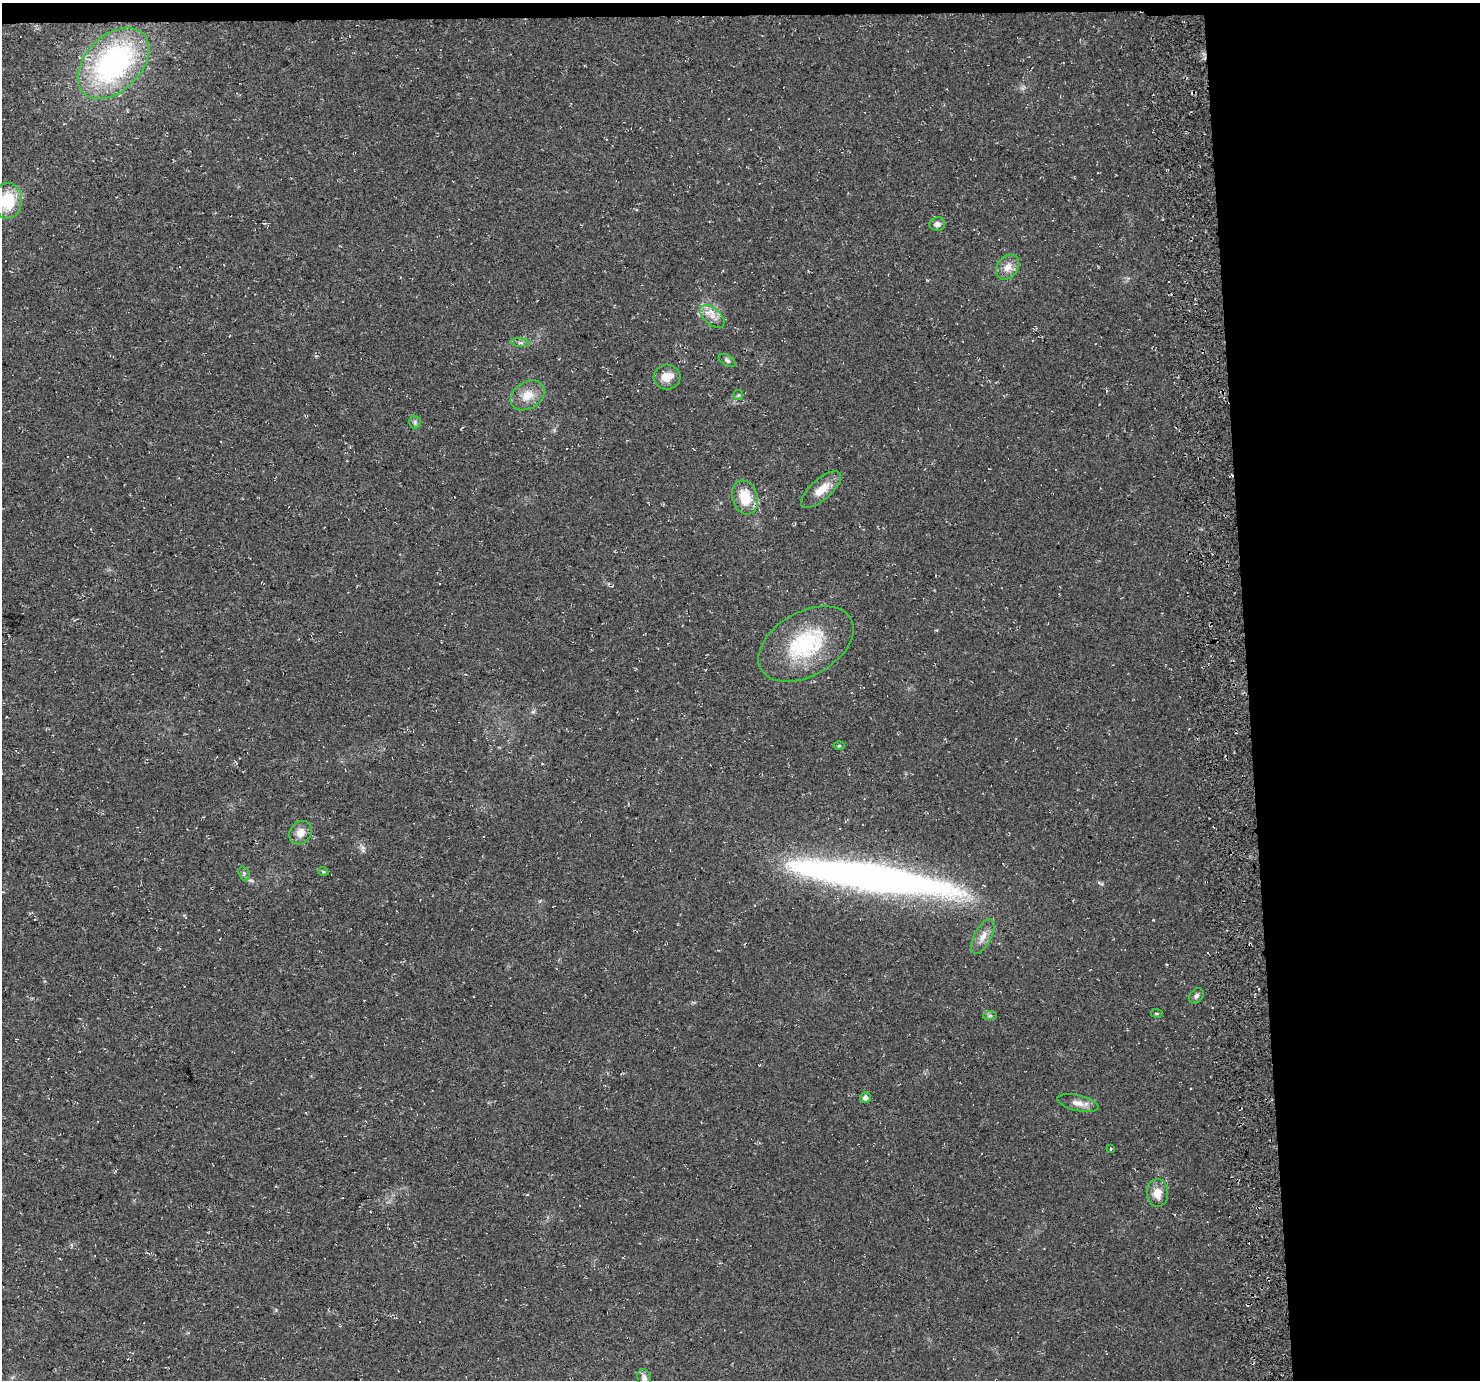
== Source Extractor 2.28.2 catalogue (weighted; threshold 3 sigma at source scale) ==
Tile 3 of 3 x 3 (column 3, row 1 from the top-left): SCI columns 3012-4489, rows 2794-4171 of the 4545 x 4172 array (HDU 1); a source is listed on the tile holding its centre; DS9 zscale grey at full resolution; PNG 1482 x 1382 px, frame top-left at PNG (2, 3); each listed source drawn as its Kron ellipse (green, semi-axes under 4 px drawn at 4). Shown black and unused: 17% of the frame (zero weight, under 3 of 4 exposures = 4% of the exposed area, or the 3 px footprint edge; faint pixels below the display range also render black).
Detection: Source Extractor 2.28.2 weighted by HDU 2 'WHT'; one run over the whole footprint, this tile lists its part. Background 0.0302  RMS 0.0057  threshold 0.0256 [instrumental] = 3 sigma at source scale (4.5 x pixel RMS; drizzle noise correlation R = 1.50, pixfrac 1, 0.0396/0.0396 arcsec/px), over >= 5 px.
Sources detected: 32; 1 inside a brighter object's white glare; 2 cosmic-ray / hot-pixel residue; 1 long thin detection or spike segment (spike, bleed or trail) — neither listed nor drawn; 1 inside a brighter listed object's ellipse — not listed separately; the other 27 listed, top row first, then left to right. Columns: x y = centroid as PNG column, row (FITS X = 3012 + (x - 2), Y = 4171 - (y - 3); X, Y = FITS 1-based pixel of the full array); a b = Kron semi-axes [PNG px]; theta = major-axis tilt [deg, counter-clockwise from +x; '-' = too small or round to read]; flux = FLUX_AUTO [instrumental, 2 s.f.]
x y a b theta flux
113 63 42 27 45 120
8 201 18 14 89 21
937 224 8 6 6 2.8
1008 267 13 10 52 5.5
712 316 15 8 -41 5.2
520 343 9 4 -6 1.2
727 360 9 5 -32 1.4
667 377 13 12 - 7
528 395 18 13 33 8.5
738 395 5 5 - 0.72
415 422 6 6 - 1.2
821 490 25 10 42 8.6
745 497 17 12 -73 14
806 644 52 32 30 51
839 746 5 3 - 0.59
301 833 12 10 54 5.4
323 871 5 3 - 0.58
244 873 7 5 -71 1.3
983 936 19 8 63 5.1
1196 996 8 6 50 1.8
1157 1013 6 3 -9 0.57
990 1016 7 4 1 1
865 1098 5 5 - 2.4
1078 1103 21 8 -13 4.9
1111 1149 4 2 - 0.5
1157 1193 14 10 -87 6.7
644 1378 10 6 -72 2.7
Isophote crosses this tile's border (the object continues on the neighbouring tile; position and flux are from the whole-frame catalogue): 2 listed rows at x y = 8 201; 644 1378